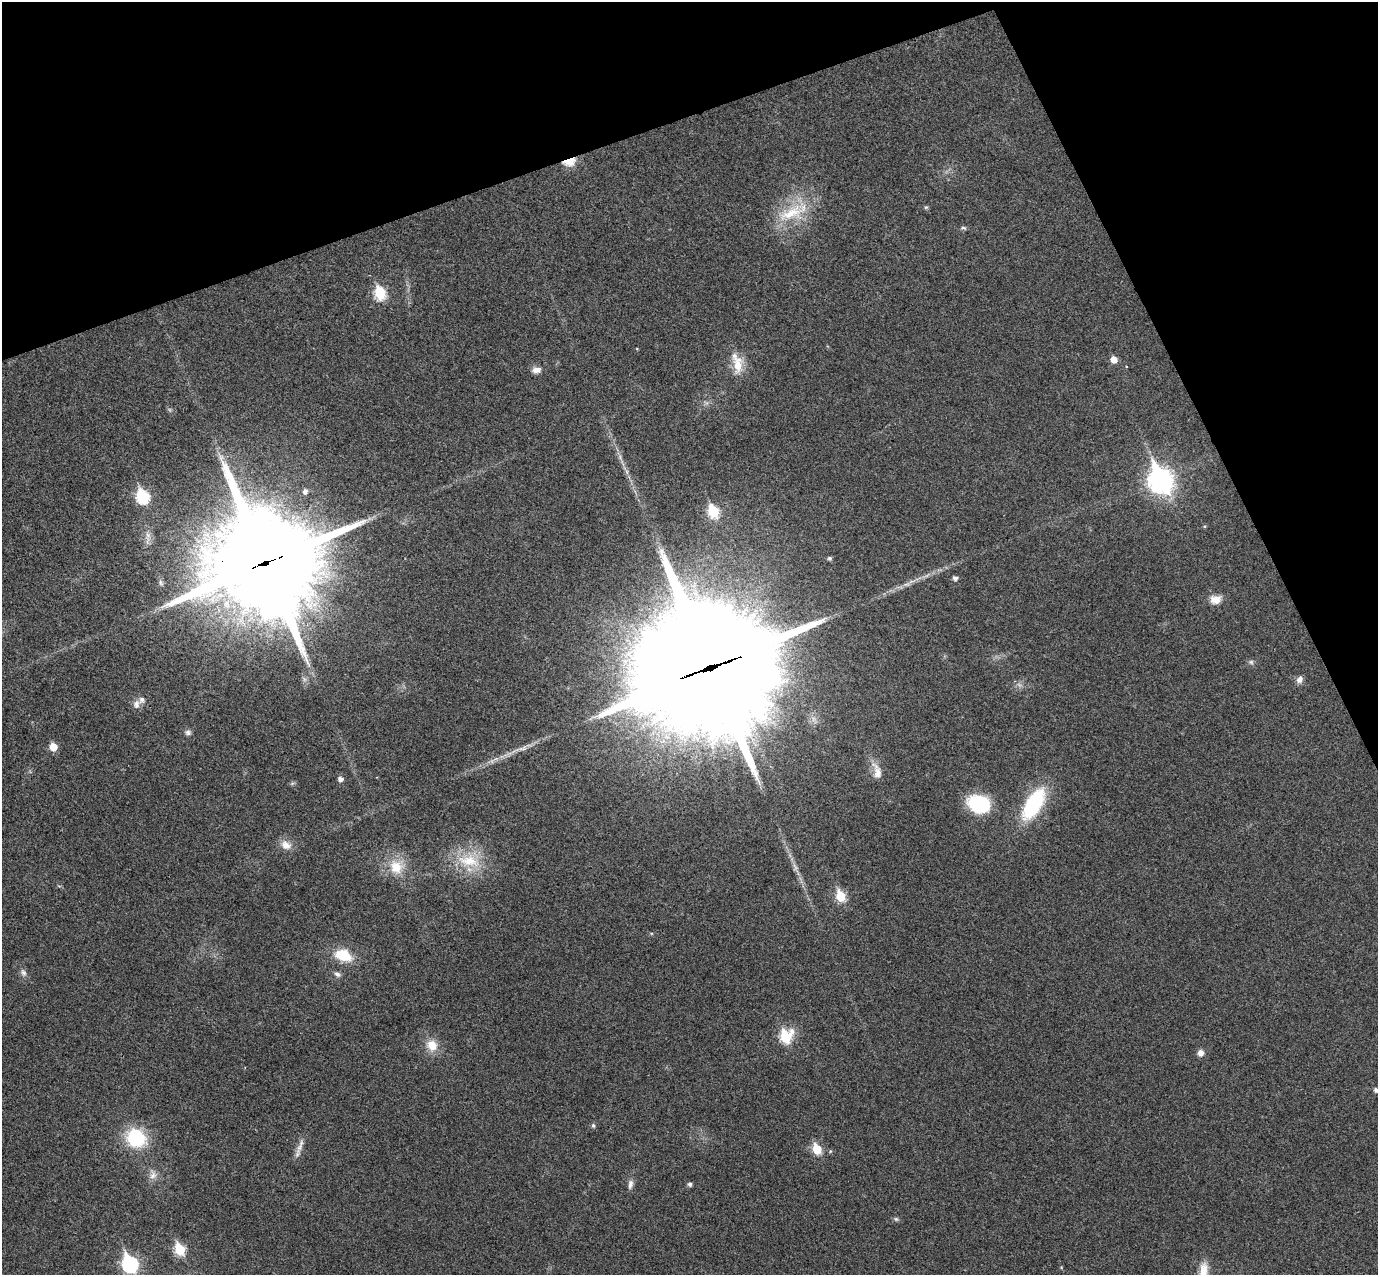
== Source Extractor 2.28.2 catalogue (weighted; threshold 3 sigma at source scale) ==
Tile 3 of 4 x 4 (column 3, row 1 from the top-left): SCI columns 2807-4182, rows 3998-5270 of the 5615 x 5574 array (HDU 1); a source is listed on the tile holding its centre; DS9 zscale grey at full resolution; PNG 1380 x 1277 px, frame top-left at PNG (2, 2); no overlay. Shown black and unused: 19% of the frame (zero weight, under 3 of 4 exposures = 6% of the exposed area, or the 3 px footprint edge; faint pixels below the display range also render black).
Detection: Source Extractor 2.28.2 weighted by HDU 2 'WHT'; one run over the whole footprint, this tile lists its part. Background 0.0328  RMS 0.0049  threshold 0.0219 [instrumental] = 3 sigma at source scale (4.5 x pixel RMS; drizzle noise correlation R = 1.50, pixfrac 1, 0.05/0.05 arcsec/px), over >= 5 px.
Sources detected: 62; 3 too faint to see at this stretch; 1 long thin detection or spike segment (spike, bleed or trail) — not listed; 2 inside a brighter listed object's ellipse — not listed separately; the other 56 listed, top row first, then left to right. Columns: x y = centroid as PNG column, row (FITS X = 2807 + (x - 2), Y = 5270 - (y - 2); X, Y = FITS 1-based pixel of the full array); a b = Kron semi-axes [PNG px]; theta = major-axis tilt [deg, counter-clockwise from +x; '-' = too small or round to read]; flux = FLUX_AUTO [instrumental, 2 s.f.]
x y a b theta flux
569 161 9 6 16 20
926 207 5 5 - 0.74
793 212 53 24 31 28
963 228 9 4 -6 1
380 293 7 6 - 42
637 349 3 2 - 0.37
1114 360 6 5 - 5.7
738 365 26 15 -89 10
536 370 11 8 8 3.2
706 403 7 7 - 1.5
620 457 15 6 -74 2.7
627 472 9 4 -82 1.5
1160 480 11 9 -65 430
305 491 7 6 - 2
143 497 8 6 -63 58
713 512 7 6 - 38
829 558 5 4 - 1.3
265 562 41 38 -57 9000
955 578 5 5 - 1.8
161 583 8 6 -60 1.1
907 584 15 5 18 2.9
1215 599 15 11 7 5.5
1251 662 8 6 -37 1.2
711 667 48 44 10 19000
1299 679 10 7 63 2.6
136 704 13 9 74 3
188 732 8 7 - 1.6
53 747 6 5 - 10
877 771 25 11 -74 6.3
340 779 5 5 - 2.3
292 783 7 4 19 0.83
979 804 20 15 -16 37
1034 804 37 16 59 44
286 845 16 11 -26 5.1
469 861 36 24 0 22
396 867 22 21 - 13
795 867 17 6 -66 3.2
840 896 7 5 -64 27
343 955 19 13 -20 16
23 973 11 8 -57 2.1
337 974 11 6 -32 1.8
785 1037 8 7 - 37
432 1045 17 15 -62 7.9
1200 1053 7 7 - 3
1376 1090 5 4 - 1.5
593 1125 6 6 - 1.1
136 1138 21 18 -29 32
299 1148 16 8 63 3.8
817 1149 6 5 - 22
153 1175 14 11 72 3.8
630 1184 14 7 82 2.5
690 1184 5 5 - 1.5
896 1219 8 5 -10 1.1
180 1250 7 6 - 34
130 1264 9 7 -64 120
1203 1272 27 11 87 9
Overlapping masked pixels (flux is a lower limit): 3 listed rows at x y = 569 161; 265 562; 711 667
Isophote crosses this tile's border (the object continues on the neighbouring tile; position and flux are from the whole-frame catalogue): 3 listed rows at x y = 1376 1090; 130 1264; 1203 1272